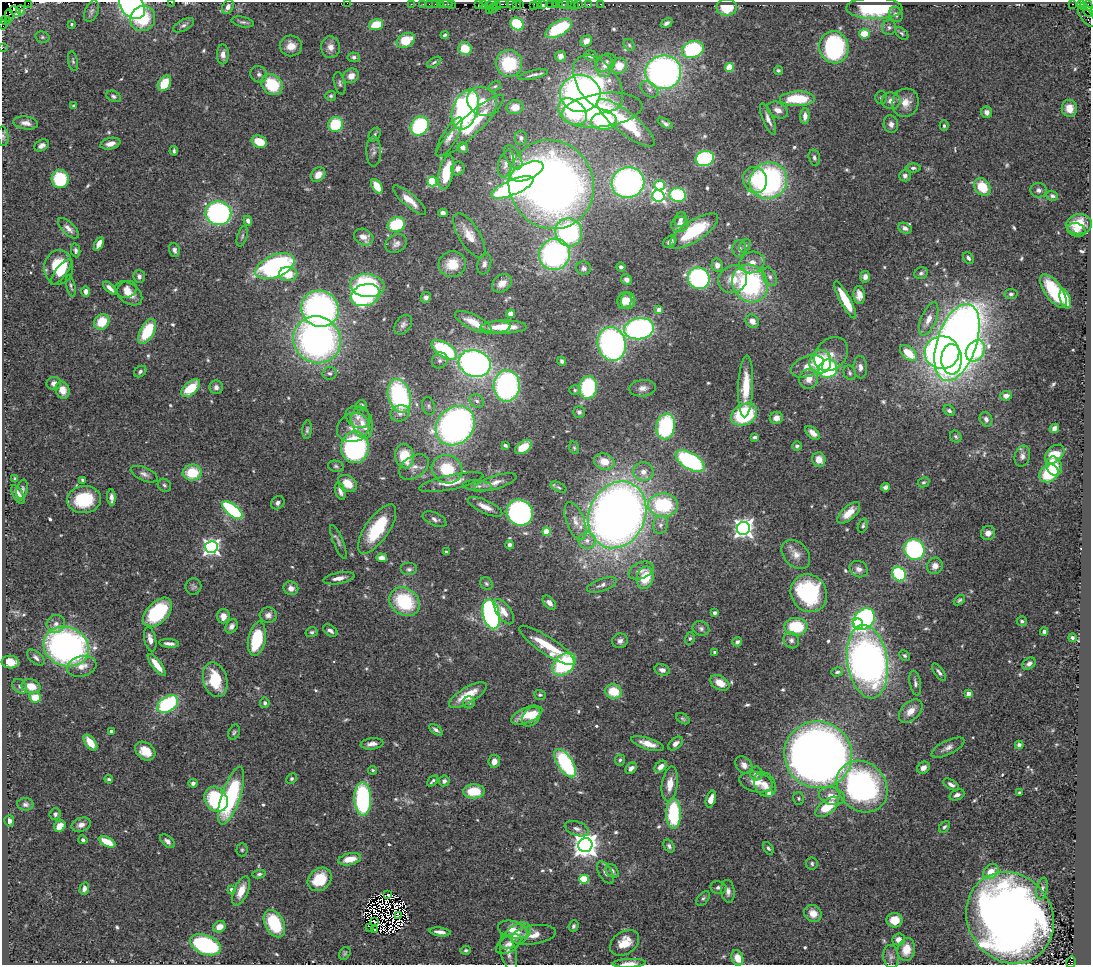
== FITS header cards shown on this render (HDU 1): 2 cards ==
NAXIS1  =                 1089
NAXIS2  =                  963

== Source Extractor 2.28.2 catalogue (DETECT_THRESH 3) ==
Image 1089 x 963 px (HDU 1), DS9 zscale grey, 1 PNG px = 1 image px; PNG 1093 x 967 px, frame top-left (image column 1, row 963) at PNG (2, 2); each listed source drawn as its Kron ellipse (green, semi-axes under 4 px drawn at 4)
Background 0.566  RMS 0.027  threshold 0.0801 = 3 sigma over >= 5 px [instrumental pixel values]
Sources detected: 638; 16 with non-positive FLUX_AUTO (blend fragments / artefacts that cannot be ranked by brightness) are neither listed nor drawn; of the other 622, the 500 brightest by FLUX_AUTO listed and drawn (122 fainter detections omitted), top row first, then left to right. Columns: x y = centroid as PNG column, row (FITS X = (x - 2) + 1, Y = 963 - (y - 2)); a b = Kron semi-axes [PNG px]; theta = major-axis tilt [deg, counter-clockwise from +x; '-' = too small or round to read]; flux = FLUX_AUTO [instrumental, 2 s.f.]
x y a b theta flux
172 2 3 2 - 6.1
28 3 3 2 - 30
347 3 2 2 - 5.6
411 4 2 2 - 16
423 4 3 2 - 20
429 4 2 2 - 20
436 4 3 2 - 49
440 4 2 2 - 26
446 4 6 2 0 24
452 4 2 2 - 18
502 4 6 2 -1 110
516 4 3 2 - 43
520 4 3 3 - 46
537 4 3 2 - 40
551 4 2 2 - 26
555 4 2 2 - 3.4
559 4 2 2 - 12
564 4 5 3 - 83
570 4 2 2 - 9.1
578 4 3 3 - 83
589 4 3 3 - 63
600 4 2 2 - 9.7
1073 4 3 2 - 30
1081 4 2 2 - 8.9
132 5 15 11 -49 470
478 5 4 2 - 51
483 5 4 2 - 36
491 5 6 4 9 130
512 5 5 3 - 130
543 5 4 3 - 97
1088 5 5 3 - 55
497 6 4 3 - 95
534 6 4 3 - 75
574 6 2 2 - 46
228 7 8 5 65 7.8
727 7 10 8 2 54
1083 7 3 2 - 20
493 8 5 2 - 16
875 8 28 11 0 120
21 10 4 3 - 32
489 10 2 2 - 18
15 11 6 3 -39 630
92 11 11 6 66 5.7
1088 11 6 2 -59 35
896 14 8 6 -64 7
9 15 6 2 90 18
1087 17 12 5 -52 170
143 19 13 12 - 69
5 20 5 3 - 53
243 22 11 5 -12 5
667 23 6 4 31 6.3
2 24 5 2 - 26
71 24 4 4 - 3.1
517 24 7 6 - 88
184 25 11 5 28 6
376 25 7 5 16 45
889 27 8 7 - 5
559 29 15 7 30 96
902 33 8 5 -45 3.4
864 34 5 5 - 28
445 35 4 3 - 3.7
42 37 7 5 -15 3.4
406 40 10 7 27 39
586 41 6 5 - 11
629 45 6 5 - 3.6
291 46 11 10 - 21
330 47 11 9 -84 13
834 47 16 14 -79 230
2 48 2 2 - 11
465 49 7 6 - 28
693 49 11 8 19 170
223 54 10 6 -89 11
560 56 5 5 - 11
591 56 7 5 -15 6.2
354 57 6 4 -3 5.1
73 61 10 4 -78 4.1
434 62 8 4 32 3.2
606 62 11 8 34 8.8
509 63 13 13 - 70
604 66 11 8 84 12
619 66 8 8 - 30
729 67 4 4 - 60
778 70 4 4 - 3.3
663 72 18 17 - 700
259 74 9 8 - 6.3
533 75 15 3 14 5.7
351 76 8 7 - 15
164 83 8 6 57 44
340 83 11 5 -76 5
598 83 32 19 -52 110
272 85 11 9 -44 78
495 86 7 4 30 3
649 89 10 6 -40 7.4
580 94 20 18 -3 780
113 96 7 5 -25 4.9
331 96 5 5 - 3.3
881 98 6 6 - 4
797 99 17 7 1 74
482 101 15 13 -41 32
891 101 9 8 - 12
906 103 14 13 - 22
73 106 4 4 - 3.1
515 107 8 7 - 21
1069 108 8 7 - 21
465 109 21 12 70 460
602 110 40 17 7 170
778 110 11 7 -28 12
572 112 16 11 -39 130
987 112 6 5 - 9.3
805 116 8 4 88 9.3
768 119 17 5 -68 10
604 121 13 8 3 150
26 123 12 6 -8 12
626 123 36 10 -38 100
665 123 8 4 -31 5.6
335 124 8 7 - 74
891 124 9 7 -76 8.5
420 126 10 8 51 160
470 126 44 10 42 87
944 126 5 4 - 3.3
375 135 7 5 57 4.1
3 136 10 5 -84 4.4
449 137 23 7 59 16
521 138 7 6 - 5
259 142 8 5 -25 40
110 144 10 5 13 14
41 145 8 5 27 7.6
463 147 6 5 - 6.9
174 151 5 3 - 3.3
374 151 15 7 -89 9
513 157 13 7 -60 10
705 158 9 7 16 220
814 158 8 5 -76 4.7
506 164 14 7 75 11
458 168 7 6 - 9.3
913 168 7 4 0 4.4
527 171 17 8 22 240
446 172 17 7 78 56
318 175 8 6 48 17
905 176 6 6 - 6.4
60 179 9 8 - 110
755 180 13 12 - 40
432 181 5 5 - 130
768 181 19 18 - 380
628 183 16 15 - 530
551 185 45 42 -64 1500
659 185 5 5 - 92
377 186 8 4 -58 30
512 187 22 7 23 520
982 187 9 7 -50 49
1038 190 8 7 - 7
678 195 8 7 - 160
658 196 6 6 - 380
1052 196 6 5 - 3.8
409 200 21 6 -41 23
218 213 13 11 -8 400
443 213 5 4 - 9.1
680 219 8 5 70 6.8
248 221 5 4 - 7.2
396 224 9 7 24 89
680 224 9 7 20 11
1079 224 13 10 6 35
68 228 13 6 -45 10
905 228 7 5 -27 7.1
1076 230 9 6 -18 9.2
694 231 28 10 33 95
569 232 14 13 - 270
469 235 25 10 -58 31
242 236 11 5 73 4.4
364 237 10 8 -27 14
670 242 7 5 40 8.1
99 244 7 4 64 16
396 244 11 9 31 8.5
745 246 7 5 62 3.7
739 248 8 6 80 6.7
76 250 7 4 -79 4.6
174 250 7 5 -74 6.2
555 254 16 15 - 380
968 258 6 4 -52 4.8
752 262 13 10 20 20
452 264 14 12 14 39
484 264 11 6 73 7.8
717 265 6 6 - 9.8
275 266 21 11 23 410
59 267 17 14 85 69
621 267 4 4 - 4.1
584 268 7 7 - 6.1
61 272 15 5 53 26
921 273 7 5 24 4.2
288 274 9 7 -3 37
139 276 6 5 - 6.7
770 277 9 6 -61 8.5
865 277 6 5 - 8.4
699 278 11 10 - 300
733 279 15 13 36 33
626 280 5 5 - 7.1
502 283 11 8 35 18
750 284 19 17 -57 290
367 285 17 11 -7 180
71 286 11 3 -78 3.7
110 288 8 3 -43 8.7
127 289 10 8 29 12
1053 291 19 8 -55 90
86 292 5 4 - 9
129 293 15 10 -36 19
1011 294 6 5 - 4.1
365 295 15 10 17 280
859 295 9 6 -85 13
426 297 5 5 - 5.3
1065 299 10 5 -72 35
624 300 8 7 - 17
845 300 21 5 -62 50
628 301 8 7 - 21
320 309 19 18 - 500
659 310 4 4 - 25
511 314 4 4 - 21
929 319 17 7 67 16
752 321 7 6 - 14
102 322 8 7 - 48
473 322 20 7 -26 35
403 325 11 7 52 6.8
495 327 15 6 5 20
504 327 23 6 0 49
639 329 15 10 9 470
147 331 13 7 61 78
317 340 24 23 - 670
957 342 40 19 71 2000
612 344 17 14 -76 550
444 350 14 7 -32 140
975 351 11 8 55 260
942 352 17 16 - 740
908 353 10 6 -41 45
831 354 19 15 45 22
952 359 15 10 88 250
440 360 8 7 - 5.7
562 361 5 4 - 4.5
820 362 12 11 - 100
475 363 16 13 -20 700
807 366 17 10 22 24
860 367 11 6 -85 9.9
828 369 10 9 - 160
140 371 7 5 36 4.3
330 373 7 6 - 5.1
850 373 7 6 - 4.4
809 379 10 9 - 19
54 383 7 6 - 9.9
507 386 16 13 88 390
746 386 31 7 88 52
216 387 7 6 - 7
191 388 11 6 40 55
588 388 11 9 83 150
643 388 13 8 7 12
62 390 9 7 -71 19
575 390 6 5 - 3.3
399 396 17 11 -74 230
1006 396 6 5 - 9.7
477 401 8 6 -31 6.4
361 406 5 5 - 4.9
429 406 9 6 -75 4.8
949 411 6 5 - 5.2
579 412 6 6 - 4.9
400 413 9 8 - 9.5
744 415 14 10 27 140
358 417 13 10 -29 15
776 418 6 6 - 13
986 419 7 6 - 7.1
362 423 16 10 -76 25
455 426 21 18 46 790
666 426 13 9 80 190
353 428 17 14 23 29
1054 428 5 4 - 11
307 430 9 4 85 4.2
813 433 8 5 -41 14
755 437 4 3 - 5
956 437 6 5 - 3.4
505 445 4 3 - 3.9
797 446 5 4 - 4.6
355 447 16 14 90 270
523 447 9 5 36 41
574 448 6 5 - 2.9
1055 454 11 7 43 38
404 456 12 9 -77 55
1022 456 10 7 77 8.6
819 460 7 6 - 18
690 461 16 8 -32 270
604 462 10 8 -16 30
336 466 8 5 -11 3.9
1054 466 10 7 -72 36
414 467 16 10 36 16
447 469 16 14 -26 71
643 472 10 9 - 14
192 473 9 8 - 58
1049 473 10 8 38 96
144 474 14 6 -23 8.5
15 479 4 3 - 3.2
82 480 4 3 - 3.3
451 482 33 7 12 31
495 482 22 6 17 15
924 482 6 5 - 3.1
347 483 10 8 -34 29
164 485 7 6 - 4.3
478 486 14 5 -6 7.3
559 487 8 4 -27 4.3
885 487 4 4 - 5.3
22 489 10 5 78 5.2
340 491 9 5 -73 9.2
18 495 10 5 -59 16
111 497 8 4 -86 7.7
84 500 17 13 6 90
278 503 7 6 - 5.5
663 505 15 11 -5 140
485 507 19 6 -25 15
232 510 12 5 -39 230
520 512 13 12 - 430
849 513 14 6 42 24
617 515 34 28 66 2000
435 519 13 6 -23 6.6
575 521 20 9 -70 21
660 525 9 7 78 8.2
863 526 7 4 69 3.6
743 528 6 6 - 1100
377 529 29 12 55 110
546 531 4 4 - 57
988 533 7 7 - 12
587 541 8 8 - 12
338 542 18 5 -68 6.6
509 545 4 4 - 5.6
211 547 6 6 - 680
914 549 10 10 - 280
446 552 3 3 - 3.1
796 554 16 12 -46 19
382 558 5 4 - 16
935 566 8 7 - 13
409 569 8 6 0 5.5
859 569 9 8 - 9.9
641 570 13 8 23 11
899 574 7 6 - 150
339 578 16 5 11 14
645 578 11 8 75 53
486 583 7 6 - 3.6
602 585 16 6 19 8.9
193 587 8 8 - 5.1
291 588 7 7 - 12
809 593 19 17 -57 200
959 600 6 4 42 3
404 602 16 13 -36 130
549 603 8 5 -46 9.5
157 612 18 10 45 130
504 612 14 7 -55 17
715 613 3 3 - 8.4
491 614 15 8 -76 550
268 615 8 7 - 9.4
223 616 7 6 - 15
864 619 12 9 44 140
1022 621 5 5 - 3.3
56 624 9 8 - 11
858 624 5 5 - 230
232 626 7 5 56 8.7
796 627 11 9 -1 82
701 628 8 7 - 5.8
330 630 8 5 -34 6.5
312 632 6 5 - 3.8
1044 632 4 3 - 5
690 638 6 5 - 3.6
1072 638 4 3 - 4
150 639 12 6 -77 12
257 639 17 8 79 100
791 640 8 7 - 7
620 641 8 7 - 7.7
737 642 5 4 - 4.4
169 643 10 3 -5 8.3
547 646 33 8 -34 75
66 647 23 19 -21 650
715 652 4 3 - 3.2
905 656 6 4 -44 3.4
36 658 10 6 -41 6.8
10 662 8 6 -4 30
867 662 37 20 -82 1100
564 664 13 9 44 170
1029 664 7 5 34 6.3
157 665 13 4 -52 27
82 666 15 10 14 21
662 670 7 5 -15 8
837 672 6 4 16 3.6
939 672 10 4 -55 5.7
215 680 17 12 -75 69
720 683 10 7 -32 23
915 683 12 5 -79 6.2
20 686 8 6 -46 6.5
31 686 10 7 -14 30
613 691 8 7 - 48
968 694 4 4 - 20
468 695 21 8 30 43
540 695 6 5 - 3.4
35 697 6 5 - 36
469 702 6 6 - 4.8
265 703 5 5 - 4.1
168 704 11 7 34 180
911 711 14 9 45 20
527 715 16 7 22 32
531 717 11 7 52 32
683 719 7 4 -32 3.4
436 730 8 4 -35 5.2
111 731 3 3 - 6
234 732 8 5 67 3.7
90 743 9 5 -52 31
372 744 11 5 7 11
648 744 17 5 -17 21
675 744 8 5 41 9.1
1019 745 4 4 - 4.3
948 748 18 7 26 11
145 751 11 8 -39 28
818 755 34 33 - 1800
620 760 5 5 - 3.4
494 761 6 5 - 13
565 763 16 7 -57 170
744 765 10 7 -48 10
661 767 7 5 42 13
631 768 6 4 42 7.7
923 768 7 5 40 10
373 770 4 4 - 3.1
756 773 7 6 - 9.8
292 778 6 5 - 4
109 779 4 3 - 3.1
433 781 6 3 42 3.6
444 781 5 5 - 6.8
756 782 17 10 -14 22
193 783 4 4 - 5.7
670 784 17 8 82 24
765 784 13 10 -58 19
951 784 8 4 -31 7.1
862 786 28 23 -47 440
474 791 11 7 2 52
1019 793 3 3 - 3.6
769 794 4 4 - 19
957 795 8 5 22 7.5
231 796 30 9 71 210
832 796 13 8 -13 23
799 798 6 5 - 3.3
216 799 13 11 -56 160
363 799 16 8 -88 260
711 799 9 5 74 16
25 804 8 6 -4 5.2
827 807 14 7 39 57
673 813 15 7 90 140
55 814 6 5 - 4.4
9 821 5 5 - 8.4
81 825 10 6 17 10
60 826 6 5 - 22
944 827 7 4 49 4.3
577 829 12 7 -19 9.4
83 840 4 4 - 4.2
167 841 8 5 -41 7.2
107 842 9 4 -26 40
585 845 7 7 - 2100
669 846 7 5 -56 5
768 848 7 4 -56 3.6
242 850 6 5 - 3.4
350 859 11 6 13 27
812 863 6 6 - 4
612 871 7 5 -51 8.8
605 872 12 6 -60 9.5
991 872 8 6 45 30
259 874 6 4 9 4
320 879 13 10 42 58
584 879 5 4 - 90
718 888 8 6 -11 5.7
84 889 6 4 73 9.1
232 889 4 4 - 7.7
1042 889 11 5 79 6.1
241 891 15 7 67 26
728 891 11 6 -83 10
388 895 3 2 - 3.8
703 898 8 5 51 4.3
813 913 9 8 - 20
399 915 4 2 - 4.1
1010 918 47 42 -56 2600
895 920 8 7 - 28
375 922 3 2 - 2.8
274 924 15 9 -62 95
573 926 6 4 67 4.2
219 927 6 5 - 18
370 927 3 3 - 15
374 930 3 2 - 3.9
513 930 15 8 -17 25
440 932 10 4 -8 10
533 935 23 9 8 24
515 936 17 9 38 25
898 939 6 6 - 12
625 943 16 11 34 38
509 944 14 7 32 13
205 945 16 9 -22 260
906 949 11 8 76 31
466 950 5 4 - 3
508 952 18 7 -76 14
345 953 7 5 59 3.1
891 957 11 7 -83 8.1
737 958 8 5 -70 23
1071 962 6 5 - 280
629 963 16 4 2 17
At the frame edge (FLAGS 8, measured only in part): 12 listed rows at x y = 172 2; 28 3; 347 3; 132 5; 1087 17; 5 20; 2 24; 2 48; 3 136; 1010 918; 1071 962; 629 963
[122 fainter detections neither listed nor drawn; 16 non-positive-flux detections neither listed nor drawn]